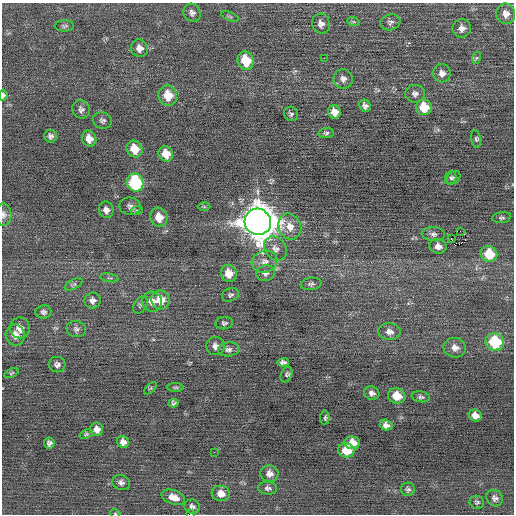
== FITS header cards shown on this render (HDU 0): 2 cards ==
NAXIS1  =                  512 / Axis length
NAXIS2  =                  512 / Axis length

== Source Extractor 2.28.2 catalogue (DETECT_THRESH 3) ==
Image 512 x 512 px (HDU 0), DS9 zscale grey, 1 PNG px = 1 image px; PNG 516 x 516 px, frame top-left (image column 1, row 512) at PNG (2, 3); each listed source drawn as its Kron ellipse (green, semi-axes under 4 px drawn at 4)
Background 0.0167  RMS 0.68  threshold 2.05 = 3 sigma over >= 5 px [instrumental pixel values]
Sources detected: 99; all 99 listed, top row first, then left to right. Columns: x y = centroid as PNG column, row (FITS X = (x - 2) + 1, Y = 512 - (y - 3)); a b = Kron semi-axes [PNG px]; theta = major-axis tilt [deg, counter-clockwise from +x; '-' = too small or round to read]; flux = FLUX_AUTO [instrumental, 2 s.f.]
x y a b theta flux
192 13 9 8 - 180
506 14 10 9 - 360
230 16 9 3 -21 67
353 21 6 4 -19 68
390 22 10 8 19 150
321 24 10 8 -69 260
64 26 9 5 -1 100
462 28 9 9 - 260
139 48 9 8 - 290
324 58 3 2 - 90
476 58 6 4 71 71
246 61 9 8 - 1500
442 73 9 9 - 260
343 79 10 9 - 230
415 94 9 9 - 190
3 95 5 4 - 160
168 95 10 9 - 910
365 106 6 5 - 160
424 107 8 7 - 1100
81 109 9 8 - 170
334 112 6 6 - 390
291 114 7 6 - 120
102 121 10 8 -20 150
326 133 7 5 2 100
51 136 6 6 - 150
89 139 8 7 - 480
476 139 8 5 -80 93
134 149 9 7 -60 880
166 154 8 7 - 750
451 178 7 5 71 87
453 178 7 6 - 97
135 182 9 8 - 4600
130 206 11 8 -6 210
204 207 6 4 -1 55
106 210 8 7 - 240
137 210 6 4 18 62
3 215 11 8 -85 210
159 217 9 8 - 670
501 218 9 5 6 100
258 222 13 13 - 91000
290 227 13 11 -67 490
460 231 2 2 - 4000
433 234 11 7 -3 180
451 239 3 2 - 130
438 246 8 7 - 290
276 249 13 10 -54 300
489 254 8 8 - 1500
265 262 13 10 18 360
229 273 9 8 - 690
266 273 9 8 - 170
109 278 9 2 -10 62
74 284 9 4 27 88
311 284 10 6 8 130
230 295 8 6 22 120
160 300 9 9 - 820
93 301 8 8 - 210
152 302 10 10 - 380
141 305 9 6 57 100
43 312 8 6 6 130
224 323 9 6 7 110
20 328 10 10 - 370
76 329 10 8 -11 170
389 332 11 8 -4 290
15 335 10 9 - 370
495 342 9 8 - 2300
215 346 9 9 - 260
455 348 11 9 -12 310
228 349 10 7 6 180
283 362 6 4 1 140
57 365 8 7 - 170
11 373 8 3 27 52
286 375 8 5 67 89
176 387 8 4 0 69
150 388 8 3 45 54
372 393 8 6 -21 170
397 396 9 7 -16 780
421 397 9 5 -8 110
174 403 5 4 - 84
475 415 6 6 - 290
325 417 7 4 85 100
386 425 6 5 - 210
97 429 7 6 - 300
86 434 7 4 21 70
123 442 6 6 - 250
49 443 5 5 - 130
352 443 7 6 - 550
346 450 8 7 - 1000
214 452 3 2 - 35
269 474 9 8 - 280
121 483 9 7 -19 170
267 488 9 6 -6 140
408 489 7 6 - 110
221 493 9 8 - 430
173 497 12 7 -19 450
495 498 9 7 -47 180
477 502 7 6 - 97
192 507 8 7 - 140
115 513 5 3 - 37
191 514 3 2 - 3200
At the frame edge (FLAGS 8, measured only in part): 4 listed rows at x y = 3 95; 3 215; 115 513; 191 514